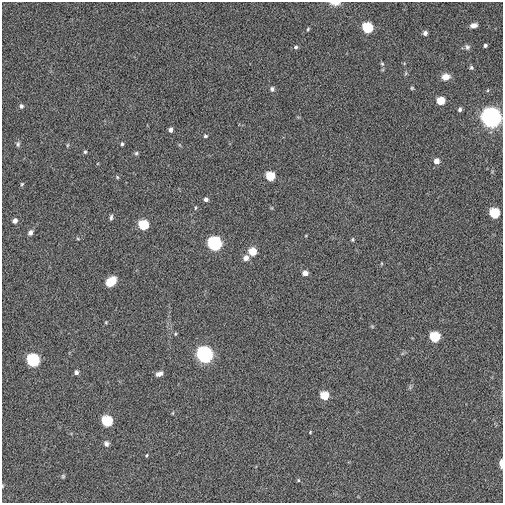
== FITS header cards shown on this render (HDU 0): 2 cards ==
NAXIS1  =                  501 / NUMBER OF ELEMENTS ALONG THIS AXIS
NAXIS2  =                  501 / NUMBER OF ELEMENTS ALONG THIS AXIS

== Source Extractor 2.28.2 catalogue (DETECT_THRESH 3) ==
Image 501 x 501 px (HDU 0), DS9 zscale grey, 1 PNG px = 1 image px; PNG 505 x 505 px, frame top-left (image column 1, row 501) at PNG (2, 2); no overlay
Background 244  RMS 1.6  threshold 4.9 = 3 sigma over >= 5 px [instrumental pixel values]
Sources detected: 61; all 61 listed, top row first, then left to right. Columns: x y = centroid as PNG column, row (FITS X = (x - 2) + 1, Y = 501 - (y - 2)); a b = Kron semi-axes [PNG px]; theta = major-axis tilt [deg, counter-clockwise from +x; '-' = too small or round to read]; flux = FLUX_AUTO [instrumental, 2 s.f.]
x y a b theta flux
335 3 11 4 -2 740
474 25 6 4 10 490
368 28 6 6 - 9300
308 29 5 4 - 120
425 33 5 4 - 370
485 45 3 3 - 220
296 47 5 4 - 200
467 47 7 6 - 260
382 64 5 5 - 140
471 68 6 5 - 180
406 73 6 4 71 140
446 77 9 7 8 840
412 88 4 4 - 130
272 89 6 5 - 280
441 101 5 5 - 2900
21 106 5 5 - 260
460 109 5 4 - 230
491 118 7 6 - 200000
170 130 4 4 - 410
205 136 5 4 - 160
18 144 7 5 81 220
122 144 4 3 - 160
67 145 6 4 87 110
85 152 5 4 - 150
136 153 5 5 - 170
436 161 5 5 - 810
270 176 6 5 - 4900
117 177 5 4 - 110
22 184 5 4 - 130
206 199 5 5 - 330
195 208 5 3 - 110
494 213 6 6 - 7400
111 217 7 4 83 230
15 221 5 5 - 570
144 225 6 6 - 7600
30 233 7 5 58 390
78 239 5 3 - 110
352 240 5 3 - 130
215 244 6 6 - 40000
252 252 5 5 - 3000
246 258 6 5 - 720
305 273 5 5 - 700
111 281 10 7 42 1900
106 322 4 3 - 96
372 326 6 3 -19 110
175 334 4 4 - 120
435 337 6 6 - 8100
205 355 6 6 - 80000
33 360 6 6 - 24000
76 372 4 4 - 320
159 374 8 5 24 460
324 396 5 5 - 3900
173 413 5 3 - 85
107 421 6 6 - 9600
310 432 5 3 - 85
106 443 7 6 - 350
146 455 4 3 - 110
501 464 9 3 -88 610
63 476 5 5 - 150
298 480 5 4 - 130
2 486 5 3 - 83
At the frame edge (FLAGS 8, measured only in part): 4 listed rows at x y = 335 3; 491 118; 501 464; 2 486